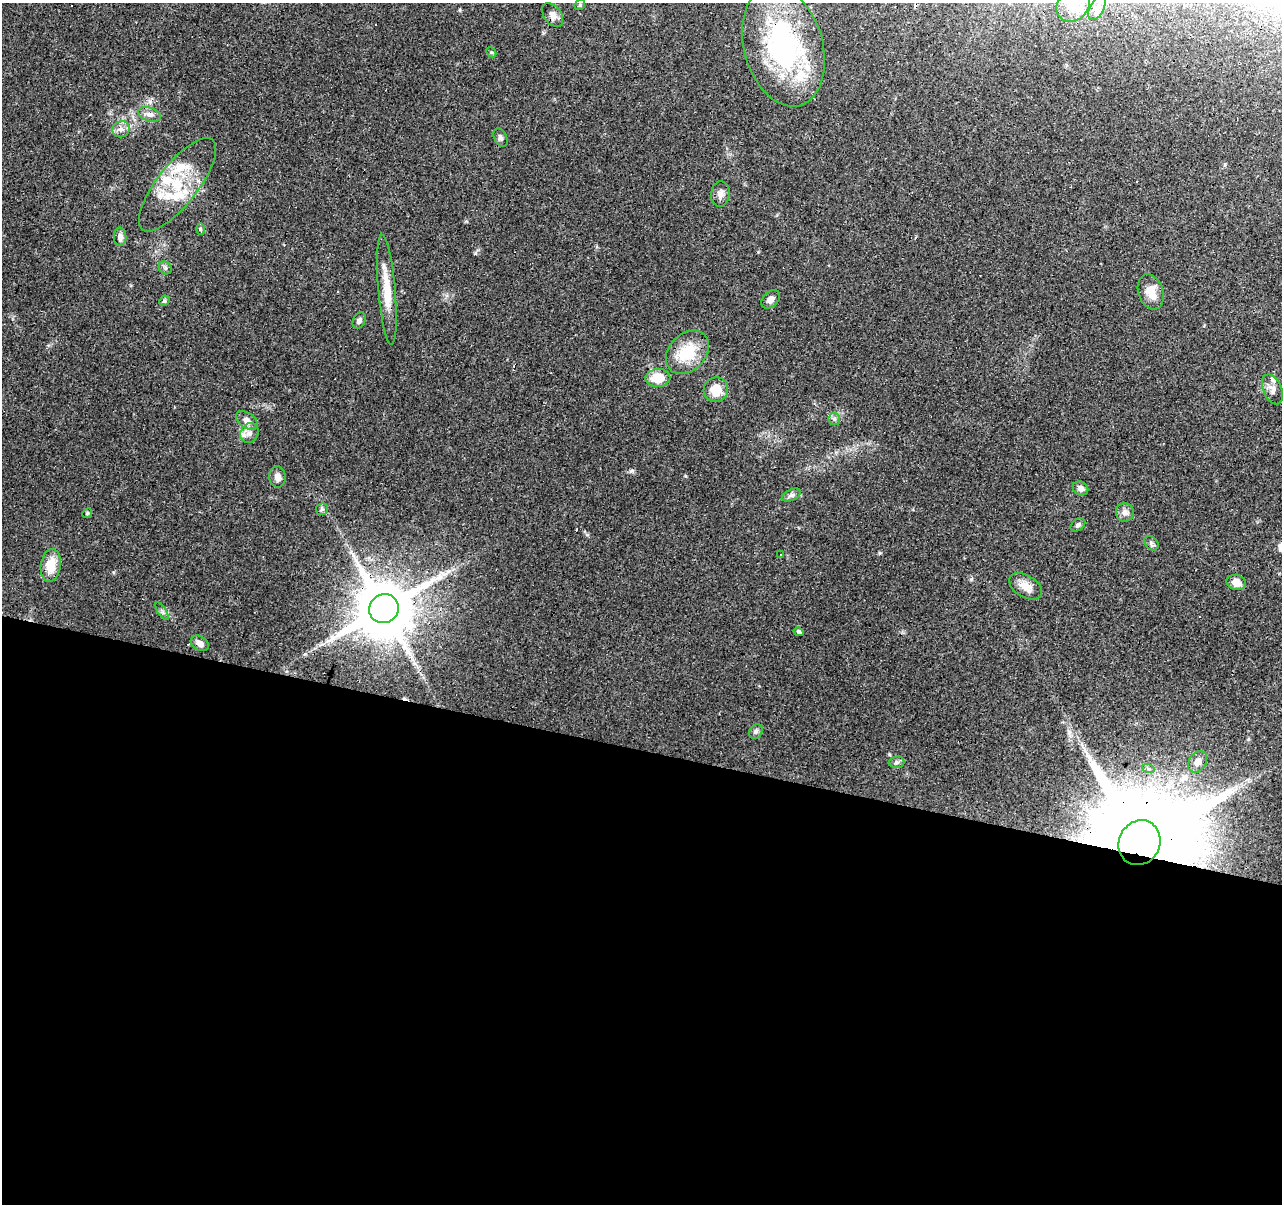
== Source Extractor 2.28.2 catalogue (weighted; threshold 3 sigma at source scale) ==
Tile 14 of 4 x 4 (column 2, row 4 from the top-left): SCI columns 1281-2560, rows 217-1418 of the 5122 x 5305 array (HDU 1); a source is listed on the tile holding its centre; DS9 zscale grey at full resolution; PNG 1284 x 1206 px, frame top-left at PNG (2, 3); each listed source drawn as its Kron ellipse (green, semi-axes under 4 px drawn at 4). Shown black and unused: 38% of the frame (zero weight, under 3 of 4 exposures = <1% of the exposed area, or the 3 px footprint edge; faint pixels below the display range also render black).
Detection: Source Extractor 2.28.2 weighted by HDU 2 'WHT'; one run over the whole footprint, this tile lists its part. Background 0.0456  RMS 0.0046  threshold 0.0206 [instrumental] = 3 sigma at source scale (4.5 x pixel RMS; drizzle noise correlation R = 1.50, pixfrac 1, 0.0396/0.0396 arcsec/px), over >= 5 px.
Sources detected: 62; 9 cosmic-ray / hot-pixel residue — neither listed nor drawn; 6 inside a brighter listed object's ellipse — not listed separately; the other 47 listed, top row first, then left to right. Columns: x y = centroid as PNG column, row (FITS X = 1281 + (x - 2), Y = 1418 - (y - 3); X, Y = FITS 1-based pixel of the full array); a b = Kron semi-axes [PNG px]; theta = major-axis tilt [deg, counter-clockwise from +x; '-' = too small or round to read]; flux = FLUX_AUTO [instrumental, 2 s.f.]
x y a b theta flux
580 5 6 4 46 0.57
1073 5 18 15 44 8.7
1097 8 13 7 62 2.7
553 15 13 8 -52 2.5
783 46 61 39 -74 84
491 52 6 4 -44 0.57
150 114 11 6 -17 2.1
121 129 9 8 - 2.2
500 138 10 6 -64 1.4
177 185 57 20 52 25
720 194 13 9 85 2.5
200 229 6 4 90 0.61
120 237 9 6 -88 2.3
165 268 7 6 - 0.98
387 290 55 8 -85 11
1151 292 18 12 -71 6.6
771 299 11 7 44 2.5
164 301 6 4 43 0.65
359 320 8 6 62 1.4
687 352 24 18 46 17
658 378 12 9 1 9.6
1272 389 16 9 -67 3.2
716 390 12 12 - 7.3
834 419 6 5 - 0.97
247 420 12 7 -36 2.6
249 433 10 9 - 2.8
277 477 11 8 -86 2.6
1080 488 8 6 -33 2
791 495 10 5 24 1.4
322 509 6 6 - 0.94
1125 512 9 9 - 2.5
87 513 5 4 - 0.6
1078 525 8 5 38 1.1
1151 543 8 6 -48 1.2
780 555 3 2 - 0.72
51 566 17 10 82 9.7
1236 582 10 7 -16 4.2
1026 586 18 10 -31 5
384 609 15 14 - 3200
162 611 10 4 -57 1.1
799 632 5 4 - 1
200 643 9 7 -32 2.7
756 731 8 6 58 1.2
896 762 8 6 3 1.1
1198 762 12 8 57 3.4
1148 768 6 4 -19 0.88
1139 843 23 20 62 16000
Overlapping masked pixels (flux is a lower limit): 4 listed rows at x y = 553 15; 783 46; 384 609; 1139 843
Isophote crosses this tile's border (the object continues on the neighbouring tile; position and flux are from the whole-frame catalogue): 2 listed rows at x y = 1073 5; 1097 8
Unlisted compact peaks at least as high as the median listed source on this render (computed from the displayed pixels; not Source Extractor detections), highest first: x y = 685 476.